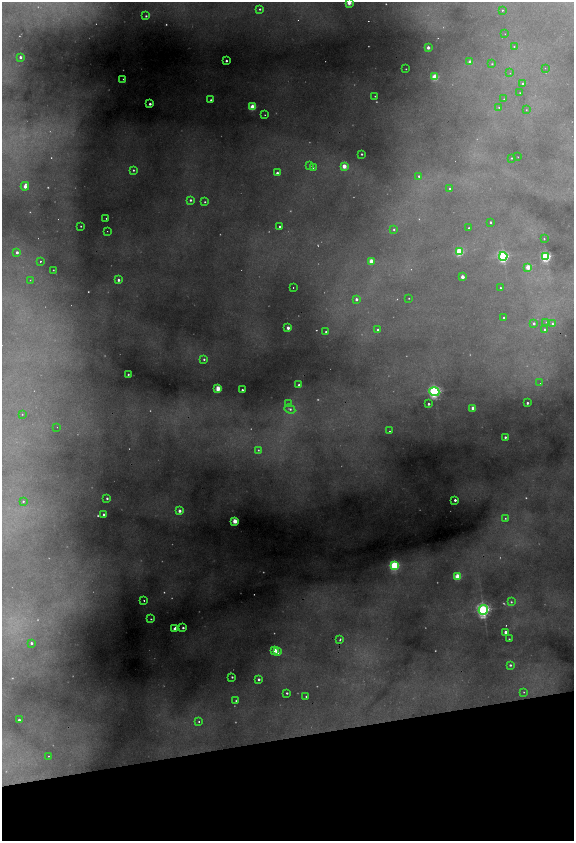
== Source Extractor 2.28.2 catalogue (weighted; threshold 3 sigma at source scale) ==
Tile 14 of 4 x 4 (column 2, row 4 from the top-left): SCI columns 1470-2612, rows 1-1678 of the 5116 x 6714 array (HDU 1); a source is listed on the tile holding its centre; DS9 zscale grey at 2 x 2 block average (1 PNG px = mean of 2 x 2 image px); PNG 576 x 843 px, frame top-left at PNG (2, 2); each listed source drawn as its Kron ellipse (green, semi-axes under 4 px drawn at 4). Shown black and unused: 12% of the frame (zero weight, under 2 of 4 exposures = <1% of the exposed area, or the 3 px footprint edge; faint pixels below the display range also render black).
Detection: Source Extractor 2.28.2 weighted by HDU 2 'WHT'; one run over the whole footprint, this tile lists its part. Background 0.485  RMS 0.025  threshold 0.112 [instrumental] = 3 sigma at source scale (4.5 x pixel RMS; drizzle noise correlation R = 1.50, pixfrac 1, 0.05/0.05 arcsec/px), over >= 5 px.
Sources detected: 168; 46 too faint to see at this stretch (2 x 2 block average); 4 cosmic-ray / hot-pixel residue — neither listed nor drawn; the other 118 listed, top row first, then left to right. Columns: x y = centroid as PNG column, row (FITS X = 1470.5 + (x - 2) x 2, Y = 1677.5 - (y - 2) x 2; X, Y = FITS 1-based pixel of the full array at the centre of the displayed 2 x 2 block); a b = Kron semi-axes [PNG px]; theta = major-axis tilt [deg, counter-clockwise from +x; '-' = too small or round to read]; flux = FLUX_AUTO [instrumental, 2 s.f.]
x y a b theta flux
349 2 3 2 - 170
260 9 2 2 - 10
502 10 2 2 - 14
146 16 2 2 - 9.9
505 34 2 2 - 1.7
514 46 2 2 - 9.3
428 48 2 2 - 43
20 57 2 2 - 22
226 61 2 2 - 17
470 62 2 2 - 80
492 64 2 2 - 5.1
545 68 2 2 - 2.7
406 69 2 2 - 4.4
510 73 2 2 - 2.9
435 77 3 3 - 280
123 79 2 2 - 4.2
523 84 2 2 - 16
520 93 2 2 - 3.4
375 96 2 2 - 3.8
504 99 2 2 - 2.9
211 100 2 2 - 10
150 104 2 2 - 27
253 107 3 3 - 280
499 107 2 2 - 4.9
526 110 2 2 - 3.8
265 115 2 2 - 3.8
362 154 2 2 - 9
518 157 2 2 - 3.1
512 158 2 2 - 4.5
310 166 2 2 - 16
344 166 3 2 - 140
313 167 2 2 - 6.7
133 170 2 2 - 7.9
277 173 2 2 - 25
419 176 3 2 - 12
25 186 4 3 - 60
450 189 2 2 - 7
190 200 2 2 - 14
205 202 2 2 - 7.4
106 218 2 2 - 3.6
490 222 2 2 - 11
81 226 2 2 - 5
280 226 2 2 - 8.2
469 228 2 2 - 7
394 229 3 3 - 9.1
107 231 2 2 - 3.3
544 239 2 2 - 8.5
17 252 3 2 - 27
459 252 3 3 - 520
503 256 4 4 - 910
546 256 3 3 - 1000
40 261 2 2 - 16
371 261 3 2 - 170
528 267 3 2 - 150
53 270 2 2 - 5.1
462 277 2 2 - 74
30 280 2 2 - 3
118 280 2 2 - 23
293 287 2 2 - 5.6
500 288 2 2 - 9.2
409 298 2 2 - 3.8
356 299 2 2 - 29
503 318 2 2 - 8.3
546 322 3 2 - 4.7
534 323 3 3 - 15
552 324 3 3 - 11
288 328 2 2 - 50
378 330 2 2 - 27
545 330 2 2 - 24
326 332 2 2 - 18
204 359 3 3 - 11
128 374 2 2 - 8.4
540 383 2 2 - 3.5
299 385 2 2 - 26
218 388 3 3 - 210
242 390 2 2 - 14
434 392 5 4 - 1500
527 403 2 2 - 20
288 404 2 2 - 6.1
429 404 2 2 - 14
473 408 2 2 - 95
290 409 6 3 -28 15
22 414 2 2 - 3.7
57 427 2 2 - 1.7
389 431 2 2 - 5.9
505 437 2 2 - 15
258 450 3 2 - 8.2
107 498 2 2 - 14
455 500 2 2 - 23
23 501 3 3 - 8.7
179 511 2 2 - 42
104 515 2 2 - 25
505 518 2 2 - 5.9
235 521 3 2 - 210
394 565 3 3 - 710
458 576 3 3 - 290
144 600 2 2 - 21
511 602 3 3 - 9.7
483 610 5 4 - 1700
151 619 2 2 - 6.1
175 628 4 2 - 28
183 628 2 2 - 15
506 632 2 2 - 54
340 639 3 2 - 9.7
509 639 2 2 - 6.6
31 643 2 2 - 13
275 650 2 2 - 110
277 652 2 2 - 55
510 665 3 2 - 14
232 677 2 2 - 10
259 679 2 2 - 16
524 692 3 3 - 5.7
287 693 2 2 - 11
306 696 2 2 - 6.2
236 701 2 2 - 6.3
19 720 2 2 - 24
199 721 2 2 - 6.7
49 756 2 2 - 3.9
Isophote crosses this tile's border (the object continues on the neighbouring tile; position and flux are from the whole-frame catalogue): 1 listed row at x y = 349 2